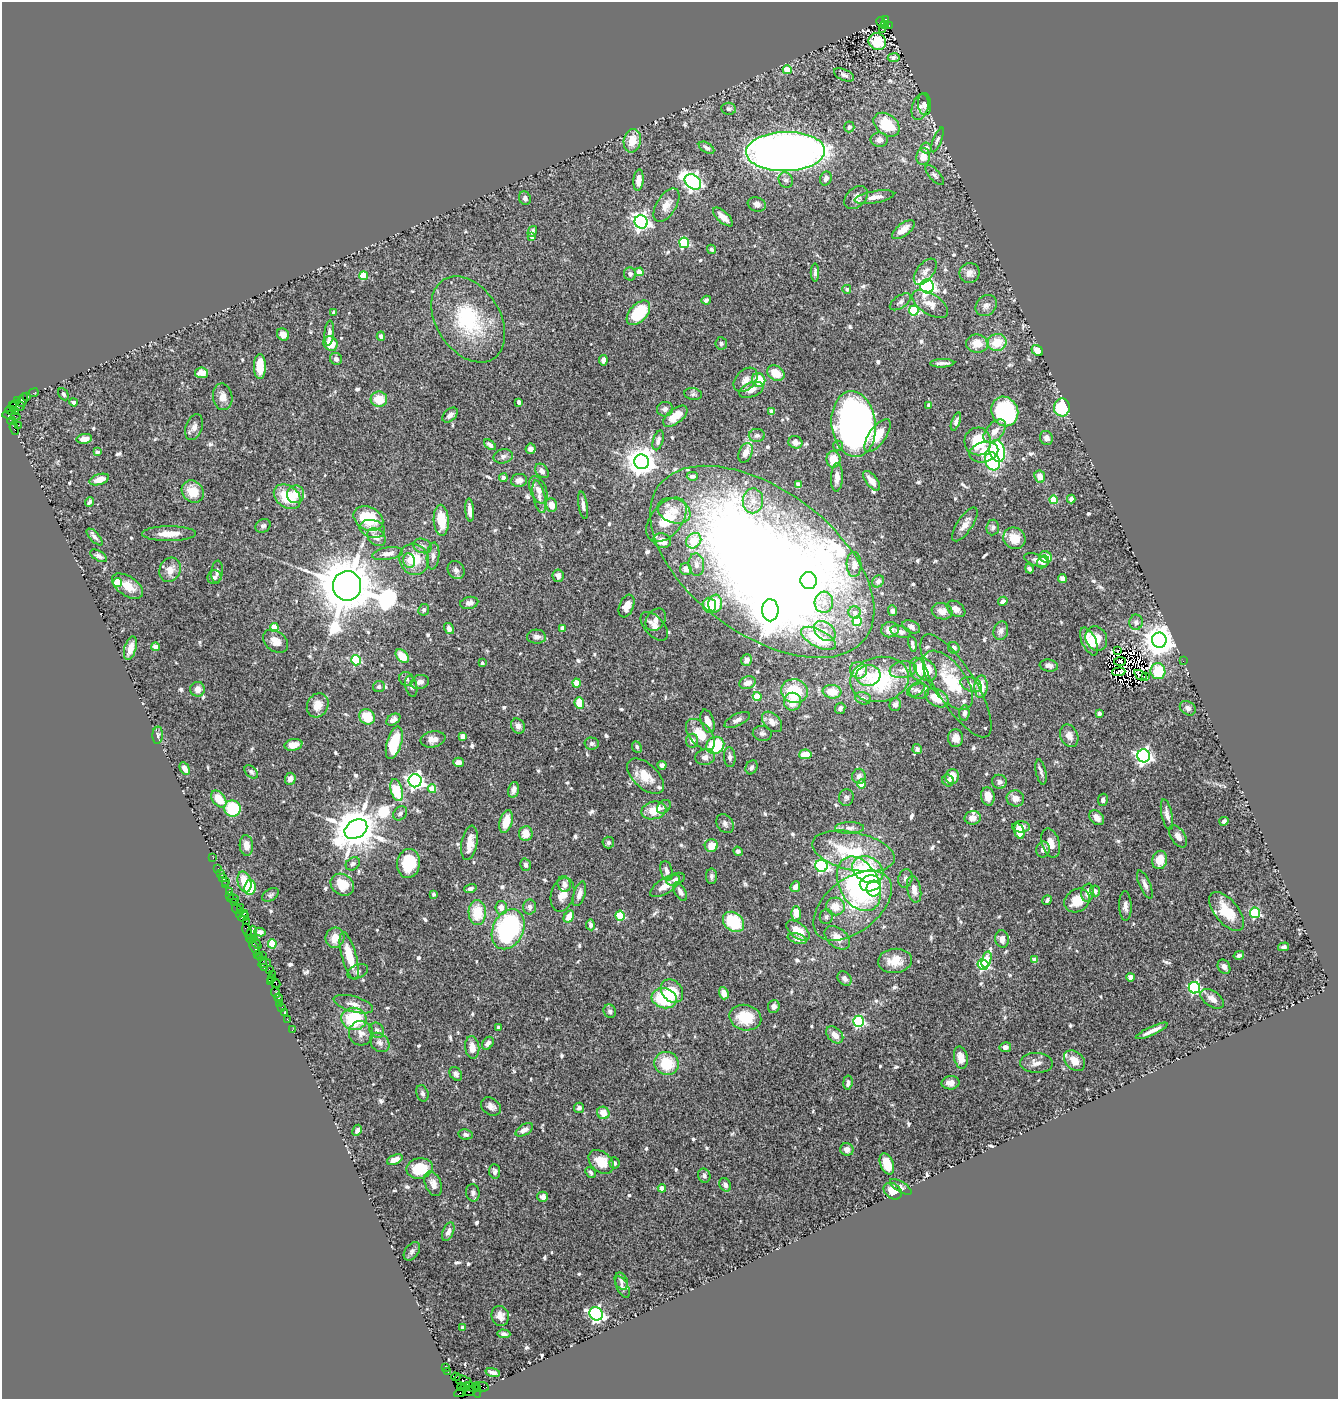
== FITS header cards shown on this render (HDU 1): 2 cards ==
NAXIS1  =                 1336
NAXIS2  =                 1397

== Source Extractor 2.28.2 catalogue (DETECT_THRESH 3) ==
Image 1336 x 1397 px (HDU 1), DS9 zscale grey, 1 PNG px = 1 image px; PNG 1340 x 1401 px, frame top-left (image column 1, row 1397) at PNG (2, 2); each listed source drawn as its Kron ellipse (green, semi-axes under 4 px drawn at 4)
Background 0.754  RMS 0.028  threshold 0.0842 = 3 sigma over >= 5 px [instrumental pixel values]
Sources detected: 708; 4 with non-positive FLUX_AUTO (blend fragments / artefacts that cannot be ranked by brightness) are neither listed nor drawn; of the other 704, the 500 brightest by FLUX_AUTO listed and drawn (204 fainter detections omitted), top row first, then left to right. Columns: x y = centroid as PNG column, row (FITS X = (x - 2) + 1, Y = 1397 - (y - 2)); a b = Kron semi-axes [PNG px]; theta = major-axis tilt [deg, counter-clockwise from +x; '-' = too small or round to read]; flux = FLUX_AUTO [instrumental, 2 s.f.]
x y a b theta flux
886 19 4 3 - 370
881 22 5 3 - 84
885 24 3 3 - 370
889 26 4 3 - 25
882 29 3 2 - 37
877 42 9 8 - 81
894 58 6 4 9 5.1
787 70 4 4 - 46
844 75 11 5 -24 6.7
924 104 11 6 -83 9.5
920 107 13 8 74 11
729 109 7 6 - 4.7
887 125 14 10 -37 67
849 127 5 5 - 6.3
879 140 9 7 -1 13
937 140 13 4 68 4.6
632 141 12 8 78 32
707 148 8 5 -32 6.3
926 148 6 5 - 8.6
785 151 39 19 1 1900
923 156 8 6 80 21
935 175 12 5 -47 5.8
826 178 7 5 66 7.5
639 180 11 5 85 19
786 180 8 7 - 6.6
693 182 9 6 -38 800
856 197 13 9 44 12
874 197 20 6 10 19
525 198 7 6 - 6.4
757 204 9 7 -19 7.9
666 205 19 10 59 19
723 217 12 5 -43 15
641 222 7 6 - 750
903 230 13 6 37 20
532 231 6 4 58 5.9
532 237 4 3 - 5.8
684 243 5 5 - 140
711 249 5 4 - 4.6
639 272 4 4 - 27
925 272 15 8 52 12
815 273 9 4 89 6
970 273 10 9 - 12
630 274 6 6 - 6.2
364 276 4 4 - 61
927 286 7 6 - 580
847 289 4 4 - 4.4
706 300 4 4 - 6.7
900 302 12 6 34 6.5
930 304 20 10 -33 21
986 306 11 9 45 11
914 310 5 5 - 130
334 312 4 4 - 5.9
638 313 14 8 47 87
468 319 47 32 -58 160
329 333 12 4 84 8.6
283 335 6 5 - 10
381 336 4 4 - 5.2
997 342 9 8 - 45
721 343 6 6 - 4.5
330 344 7 6 - 35
977 344 11 9 -9 27
1037 351 6 5 - 20
336 359 6 5 - 5.4
603 360 5 4 - 7.7
942 363 12 3 2 6.9
260 366 12 5 -90 37
201 373 6 5 - 19
776 373 9 7 -33 30
746 380 14 9 47 15
759 380 7 6 - 47
751 390 12 7 21 13
34 393 5 2 - 18
63 394 6 4 -62 4.5
693 394 9 6 -8 4.9
26 396 3 3 - 52
223 397 13 9 -80 14
379 399 8 7 - 38
23 400 7 4 67 130
18 401 4 3 - 81
73 402 4 4 - 7.9
519 402 4 3 - 10
13 405 3 2 - 25
929 405 4 3 - 7.2
18 406 7 5 -6 140
1062 407 9 8 - 95
665 409 8 7 - 7.4
10 410 5 3 - 60
16 411 3 2 - 41
1005 411 15 13 -63 250
772 412 4 4 - 17
450 415 9 6 42 8.7
11 416 9 3 -11 100
675 416 14 7 38 31
12 421 4 2 - 23
956 421 9 4 70 6.5
854 424 33 22 -84 960
18 425 2 2 - 12
194 427 13 8 72 12
14 429 7 3 -71 78
995 431 14 8 49 20
757 435 8 6 3 5.6
877 436 19 8 55 37
1046 438 7 6 - 11
84 439 8 5 8 11
658 440 10 5 73 6.8
978 441 14 13 - 78
795 442 7 6 - 13
490 445 7 4 -40 6.1
838 446 5 5 - 6.7
531 449 5 5 - 7.9
997 451 11 7 -76 160
97 452 4 3 - 8.5
984 452 15 10 16 34
745 453 10 6 68 16
503 456 10 7 13 7.9
833 459 8 7 - 34
993 461 9 7 -68 160
641 462 7 7 - 2800
542 471 8 6 -49 7.7
692 476 6 4 1 6.5
837 477 14 6 87 13
1040 477 6 5 - 19
503 478 4 4 - 14
99 479 10 5 17 15
519 480 8 6 7 11
872 481 12 5 -51 17
799 485 4 4 - 28
538 490 14 8 -68 13
193 492 12 10 -45 38
296 494 9 8 - 20
287 497 15 10 -36 68
539 497 16 6 -78 11
1071 499 4 4 - 15
1053 500 4 4 - 54
753 501 12 10 88 19
89 502 5 3 - 4.4
551 505 7 5 -72 19
583 505 14 4 -80 8.9
470 510 11 4 -85 14
674 511 17 12 -22 27
368 518 15 11 -26 84
441 520 15 7 -87 58
666 520 25 15 51 58
965 524 20 7 56 17
263 526 8 6 29 5.9
993 527 8 6 84 5.7
372 529 13 9 -13 17
169 534 27 7 0 28
95 537 10 5 -46 6.4
377 537 10 7 -41 9.8
1014 538 11 10 - 36
662 541 9 7 -16 17
694 541 8 7 - 65
422 546 9 7 -19 7.6
388 554 15 6 10 13
99 556 9 5 -31 5.6
433 556 13 6 85 8
1046 557 6 5 - 24
414 559 16 14 -65 49
1036 560 13 6 -18 10
409 561 7 6 - 15
762 562 128 72 -36 3600
1043 562 7 5 48 7.5
696 564 11 7 -84 10
854 564 12 7 -90 14
686 569 6 5 - 13
1029 569 5 4 - 5.9
170 570 12 10 65 24
456 570 9 8 - 8.8
217 572 11 6 83 6.1
558 576 6 5 - 8
215 577 7 6 - 6.2
1062 578 4 4 - 30
809 580 8 8 - 98
878 581 6 5 - 7.9
117 583 4 4 - 73
127 586 17 9 -33 29
347 586 15 14 - 20000
1003 601 5 4 - 8.7
824 602 11 9 86 17
469 603 9 6 12 8.8
715 604 9 7 83 51
709 605 7 7 - 35
627 606 12 7 68 20
956 609 10 7 -35 11
424 610 6 5 - 4.4
770 610 11 8 89 3300
892 611 5 4 - 6.9
942 611 10 8 -16 16
855 613 6 6 - 10
656 620 12 9 54 13
857 621 5 4 - 74
1136 622 7 7 - 6.8
654 626 17 9 -48 14
274 627 4 4 - 55
911 627 9 6 -26 7.2
562 628 4 4 - 24
449 629 6 4 -57 8.5
890 630 9 7 13 12
825 631 12 8 -38 16
1001 631 9 7 75 11
900 632 10 5 -17 8.6
536 637 9 7 -3 7.8
818 638 19 8 -28 70
1096 639 12 10 -63 35
1159 640 7 7 - 3900
275 641 14 10 -37 20
1089 641 15 7 -65 27
912 644 8 3 -77 5
155 647 4 4 - 33
130 648 12 6 74 22
954 648 6 5 - 7.8
1118 650 3 3 - 4.6
402 656 8 5 -49 34
356 660 5 5 - 130
747 660 6 5 - 9.4
1120 661 6 3 6 6.8
1183 661 2 2 - 23
482 663 4 3 - 5.4
1049 665 9 6 -9 8.1
917 669 11 7 -81 28
858 670 9 8 - 25
903 670 14 8 8 13
925 670 13 9 -46 61
1158 671 8 7 - 52
1119 672 6 3 4 4.4
1140 675 7 2 -34 5.2
868 676 12 10 8 27
1146 676 3 2 - 8.2
406 679 7 6 - 7.1
880 679 29 22 11 150
948 680 34 17 -53 69
420 682 9 7 16 9.7
577 683 4 4 - 40
747 683 8 6 19 17
971 685 11 7 -21 10
411 686 11 5 -78 5.4
956 686 59 19 -58 86
379 687 6 5 - 5.1
981 687 11 6 88 35
198 689 7 7 - 15
916 689 9 6 31 6.5
794 691 13 12 - 67
919 691 10 7 6 8.6
832 692 9 7 -8 29
757 697 4 4 - 65
863 698 8 6 -15 5.6
937 698 13 8 -28 33
792 702 9 8 - 30
579 703 6 4 -84 36
895 704 6 5 - 8.1
318 705 12 10 62 23
840 708 6 5 - 6.2
1188 708 8 6 -35 6.8
964 713 7 5 84 7.2
1099 713 4 3 - 9.8
367 717 8 7 - 46
393 720 8 5 32 8.6
737 720 14 6 26 9.2
707 721 12 6 -72 19
772 722 12 8 -45 17
518 726 8 6 -60 9.5
762 733 9 7 -7 6.7
158 735 8 5 87 4.6
700 735 18 10 -49 43
463 736 4 4 - 23
1069 736 12 8 -65 14
956 738 9 7 -85 13
433 739 12 8 11 13
692 741 7 6 - 9.9
394 743 17 7 74 69
592 744 7 6 - 5.6
293 745 9 6 12 22
715 745 9 8 - 98
637 747 6 4 -65 4.5
917 749 5 4 - 5.2
805 754 6 5 - 32
1144 756 6 6 - 670
705 757 10 8 9 10
730 757 10 6 -85 5.9
458 762 5 4 - 11
662 765 4 4 - 7.4
752 767 7 6 - 6
185 768 7 4 -61 15
251 772 8 5 -44 4.5
1041 772 13 5 -78 6.3
645 776 22 12 -43 35
859 776 7 6 - 10
952 776 7 6 - 20
290 779 6 5 - 10
948 780 6 5 - 5.8
415 781 6 6 - 790
999 782 7 7 - 7.4
862 784 4 4 - 43
432 789 4 4 - 43
397 790 11 6 -75 72
513 790 8 5 74 8.5
988 796 9 6 -81 19
846 797 8 7 - 5.7
1015 798 9 8 - 14
219 799 9 6 -52 37
1103 800 6 5 - 5.9
664 807 8 5 45 4.3
232 809 8 8 - 89
654 810 12 8 13 35
400 813 8 6 46 6.8
1167 815 15 5 -78 11
973 818 8 6 11 15
1097 818 8 6 -46 12
506 821 12 6 74 29
1224 821 4 4 - 5.4
725 824 10 7 -58 7.3
1021 827 9 5 -1 14
849 828 14 6 2 9.3
356 829 12 9 32 8200
1019 831 8 5 -72 38
526 834 7 6 - 21
1178 836 12 7 -57 10
469 843 17 8 79 25
608 843 6 6 - 4.8
1051 843 15 9 -74 18
246 845 10 6 -86 16
711 846 6 6 - 31
1043 850 8 7 - 9.8
738 851 5 4 - 5.1
853 851 42 19 -12 150
213 858 2 2 - 12
1160 860 9 7 77 31
408 863 15 11 81 66
353 864 8 6 39 5.7
525 865 6 5 - 4.9
821 866 6 6 - 280
218 868 3 2 - 33
868 869 16 12 -27 120
666 871 10 6 -75 11
220 873 2 2 - 11
711 876 8 5 89 5.5
223 878 3 3 - 94
905 878 9 7 75 6.6
676 879 9 6 24 7.6
226 881 2 2 - 13
244 882 10 6 -74 35
870 883 10 8 11 94
564 884 8 6 -75 9.8
859 884 29 19 -62 300
226 885 2 2 - 12
342 885 12 10 -34 45
1145 885 15 5 -67 10
665 886 17 7 32 22
250 887 7 6 - 78
795 887 5 4 - 10
470 888 6 4 18 4.8
874 889 8 7 - 66
914 889 13 6 -77 15
229 891 3 2 - 69
1095 891 5 5 - 5.6
680 892 10 5 -60 8.8
1088 893 9 6 81 12
433 894 4 3 - 4.4
579 894 13 5 72 12
230 895 3 2 - 27
271 895 9 6 32 4.8
562 895 17 11 75 20
233 899 6 3 0 79
1047 900 5 3 - 4.4
1077 900 13 11 36 36
234 902 2 2 - 45
852 905 45 26 38 120
835 906 9 9 - 28
1125 906 15 6 -88 11
240 907 3 2 - 16
530 907 7 6 - 8.6
501 908 7 6 - 15
237 909 5 3 - 56
1227 911 23 11 -51 51
477 912 12 8 -88 55
245 913 3 2 - 87
796 913 7 5 -88 32
1255 913 5 5 - 160
240 915 3 3 - 54
569 916 6 4 57 24
620 916 5 4 - 86
243 917 5 3 - 110
826 917 7 6 - 5.6
246 921 3 2 - 66
734 922 11 9 -39 82
590 925 5 4 - 5.6
508 929 21 15 65 280
247 931 8 3 -74 230
798 931 13 7 -39 31
260 932 5 4 - 9.4
251 933 7 4 65 170
335 938 10 9 - 26
837 938 14 9 -40 22
250 939 4 2 - 27
254 939 2 2 - 35
797 939 10 5 -15 9.8
1002 939 9 6 -83 13
256 943 7 3 -54 110
272 944 4 4 - 73
1284 947 6 4 16 5.1
255 948 7 3 -60 210
257 954 2 2 - 35
1239 955 5 3 - 4.7
259 956 3 2 - 43
263 956 2 2 - 34
349 956 25 7 -75 51
986 960 8 4 74 61
1034 960 4 4 - 23
263 961 4 3 - 64
895 961 17 12 7 32
265 964 6 3 16 230
983 964 5 5 - 180
1224 967 7 6 - 8.7
264 968 3 2 - 21
269 970 3 2 - 30
358 972 11 6 27 6.8
272 974 2 2 - 77
1131 977 4 4 - 25
271 978 3 2 - 22
845 978 8 6 -47 7.7
270 982 4 3 - 55
276 983 5 3 - 52
1194 988 6 5 - 270
672 991 13 10 -48 46
275 992 5 3 - 60
724 993 6 4 -73 17
279 998 5 3 - 41
664 998 13 10 -15 110
1212 999 13 7 -35 14
280 1003 3 2 - 44
353 1004 20 7 -16 15
774 1006 6 6 - 9.1
282 1007 3 2 - 70
610 1011 7 6 - 5.8
285 1013 3 2 - 60
745 1018 16 12 -13 57
287 1019 2 2 - 28
354 1019 12 11 - 110
859 1021 5 5 - 240
498 1027 4 3 - 5.2
292 1030 2 2 - 17
377 1030 8 6 -48 6.5
1152 1031 17 3 25 14
361 1033 12 12 - 15
835 1035 10 7 -45 15
380 1042 11 8 -43 10
488 1043 7 5 55 8.7
472 1047 11 7 -84 19
1005 1047 6 5 - 11
961 1058 11 6 -78 22
1074 1061 12 9 -43 22
666 1063 12 11 - 62
1036 1063 16 10 -3 15
456 1074 7 5 -52 5.8
848 1082 7 4 82 8.4
951 1083 9 6 3 13
422 1093 8 6 -73 5.4
491 1106 11 8 -36 9.2
579 1108 5 5 - 6.3
603 1113 6 6 - 24
357 1130 6 4 63 6.8
524 1130 10 5 31 11
466 1134 7 5 -9 5.7
847 1149 7 6 - 9.8
395 1160 8 4 24 17
601 1162 14 10 -40 38
615 1163 5 5 - 5
887 1164 11 6 -69 32
420 1168 13 10 10 65
495 1171 7 5 -86 5.8
590 1172 6 4 -46 4.8
704 1176 7 6 - 5.5
433 1184 13 8 -67 14
725 1185 7 5 -62 7.8
901 1187 12 5 -32 6.6
662 1188 4 4 - 22
893 1191 10 7 -36 25
473 1193 9 7 -80 7.5
543 1197 5 5 - 10
448 1232 10 5 68 9.9
412 1251 10 6 53 6.6
621 1281 9 6 -64 5.5
622 1287 12 5 -62 6.3
596 1314 7 6 - 500
500 1316 10 8 -73 12
462 1328 4 3 - 4.4
504 1334 6 4 -3 6.5
446 1368 2 2 - 12
448 1372 3 2 - 12
493 1372 7 3 -15 6
456 1377 5 2 - 33
464 1381 9 5 -23 350
461 1387 4 3 - 45
465 1387 5 3 - 580
472 1387 7 3 -25 130
481 1387 7 5 -11 150
477 1390 8 3 -87 63
469 1392 7 3 14 59
460 1393 6 3 28 110
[204 fainter detections neither listed nor drawn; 4 non-positive-flux detections neither listed nor drawn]